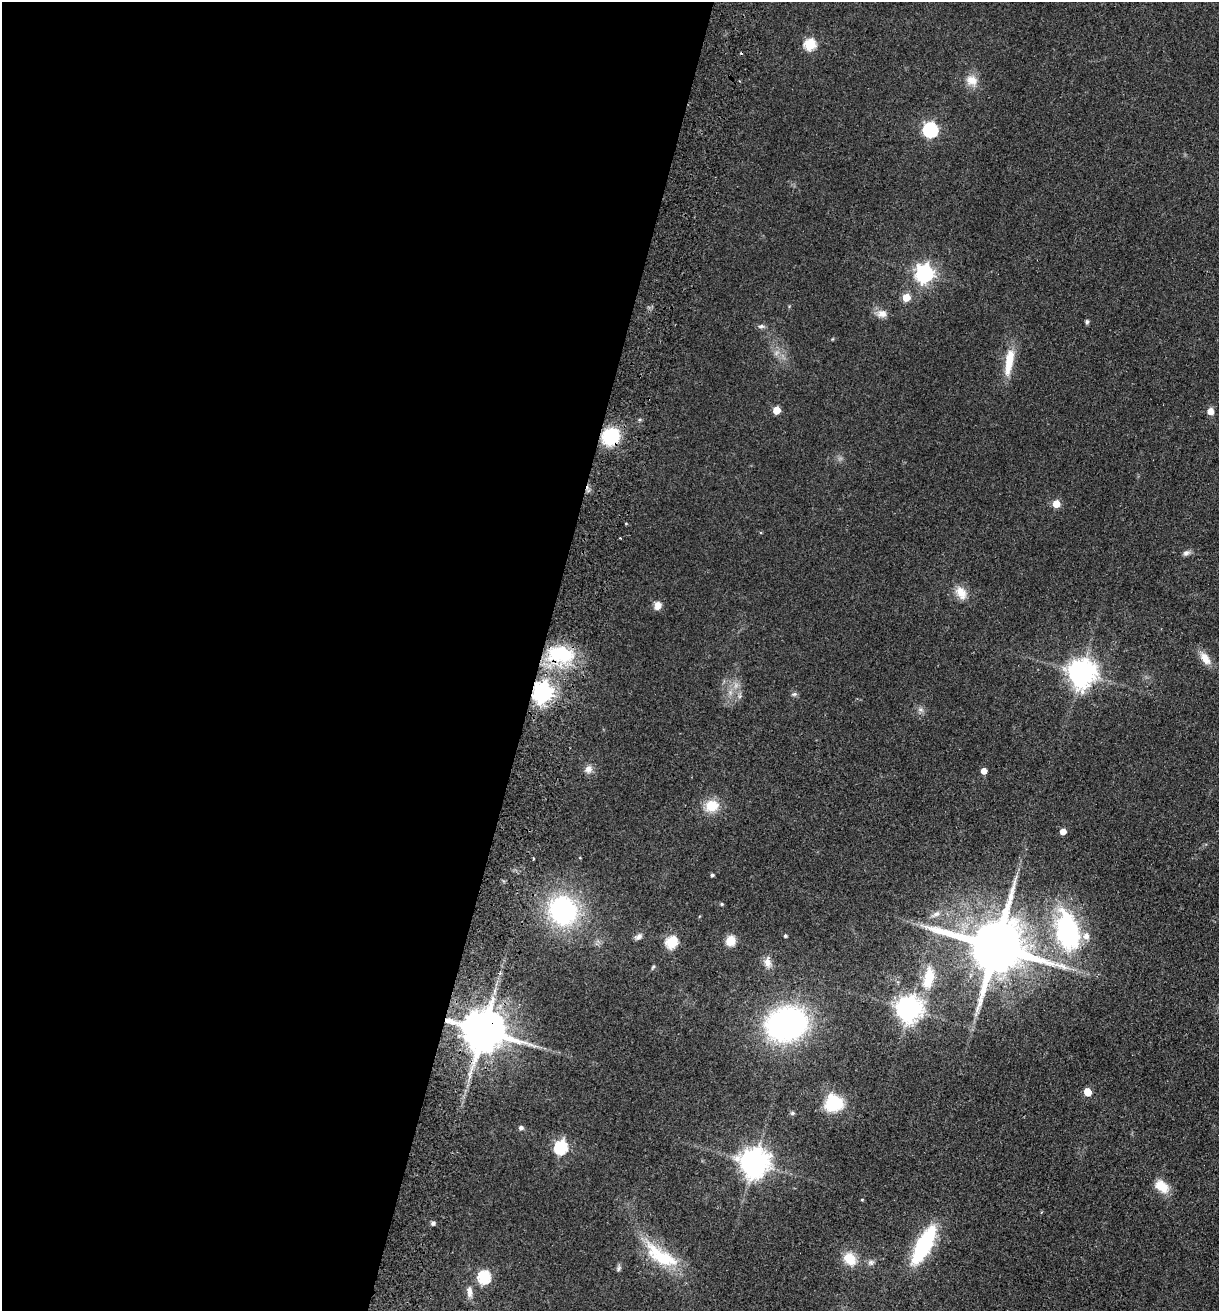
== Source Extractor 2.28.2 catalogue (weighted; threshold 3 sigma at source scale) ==
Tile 5 of 4 x 4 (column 1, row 2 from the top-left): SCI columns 188-1404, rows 2637-3945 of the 5368 x 5274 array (HDU 1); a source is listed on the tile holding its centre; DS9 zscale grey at full resolution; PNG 1221 x 1313 px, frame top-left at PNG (2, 2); no overlay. Shown black and unused: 44% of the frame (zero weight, under 2 of 3 exposures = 3% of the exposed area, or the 3 px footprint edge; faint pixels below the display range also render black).
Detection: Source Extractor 2.28.2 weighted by HDU 2 'WHT'; one run over the whole footprint, this tile lists its part. Background 0.0768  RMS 0.0079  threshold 0.0354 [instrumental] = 3 sigma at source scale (4.5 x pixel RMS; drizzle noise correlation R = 1.50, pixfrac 1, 0.05/0.05 arcsec/px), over >= 5 px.
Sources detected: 63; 2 cosmic-ray / hot-pixel residue — not listed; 1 inside a brighter listed object's ellipse — not listed separately; the other 60 listed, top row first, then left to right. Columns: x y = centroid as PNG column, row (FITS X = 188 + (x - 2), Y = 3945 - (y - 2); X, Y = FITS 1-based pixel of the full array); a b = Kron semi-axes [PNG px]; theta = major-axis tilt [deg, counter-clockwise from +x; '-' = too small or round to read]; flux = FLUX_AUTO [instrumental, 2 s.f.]
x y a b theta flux
810 44 6 6 - 62
972 80 16 14 -24 9.5
930 130 7 6 - 150
924 273 7 7 - 320
906 297 5 5 - 21
882 314 14 10 -2 5.7
1087 322 5 5 - 1.4
761 326 10 5 6 2.1
1009 362 34 10 81 20
776 410 5 5 - 17
1210 411 5 5 - 8.2
611 436 14 12 42 54
1056 504 5 5 - 16
1186 553 9 7 19 2.8
961 593 19 13 -58 10
658 605 10 8 72 5.5
560 654 38 22 -5 51
1205 658 18 9 -58 9.2
1081 673 9 8 - 960
542 692 7 7 - 490
730 692 7 4 -72 2.2
794 694 7 5 41 1.6
921 710 8 4 -19 1.8
588 769 11 9 65 4.9
984 771 5 4 - 8.3
712 806 16 14 18 16
1063 832 5 4 - 8.2
533 858 4 2 - 0.73
712 875 4 4 - 1.4
722 904 4 4 - 1.1
563 910 24 22 -57 130
936 914 12 6 28 3.7
1068 932 50 28 -77 110
785 936 3 3 - 1.4
638 937 10 6 29 2.7
730 941 9 8 - 12
671 942 6 6 - 65
995 947 16 15 - 6800
767 962 15 9 -82 6.1
653 967 6 4 46 1
928 978 26 12 79 23
909 1009 8 8 - 820
786 1024 34 27 16 230
483 1030 12 11 - 3500
1088 1092 6 5 - 17
834 1103 15 14 - 41
792 1113 6 5 - 1.2
521 1128 6 5 - 2.3
561 1147 7 6 - 100
754 1163 9 9 - 1100
1162 1186 18 12 -38 13
862 1199 5 3 - 0.66
433 1223 5 4 - 2.4
924 1245 30 10 62 100
661 1256 51 18 -33 44
850 1259 17 13 -53 15
871 1262 9 8 - 2.6
619 1268 9 5 63 1.9
484 1277 6 6 - 99
469 1292 15 6 -87 5.2
Overlapping masked pixels (flux is a lower limit): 4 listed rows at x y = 611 436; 560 654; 542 692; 483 1030